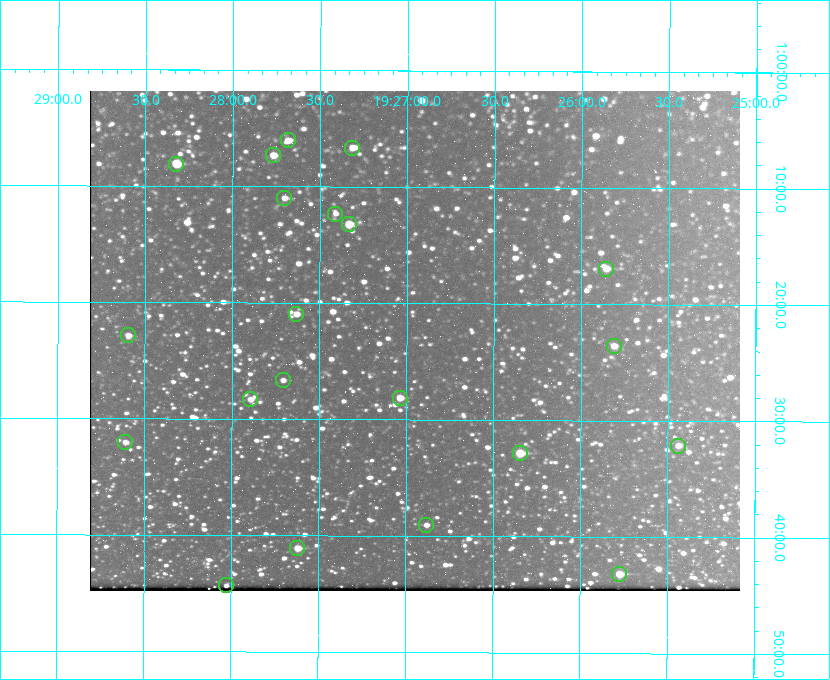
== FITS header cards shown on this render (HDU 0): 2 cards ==
NAXIS1  =                  650 / Width of table row in bytes
NAXIS2  =                  500 / Number of rows in table

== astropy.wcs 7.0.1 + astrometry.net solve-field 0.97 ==
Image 650 x 500 px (HDU 0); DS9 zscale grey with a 90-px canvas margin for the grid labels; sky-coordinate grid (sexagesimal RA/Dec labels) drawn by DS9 from the SOLVED WCS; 21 Tycho-2 reference stars matched to detected sources circled (green)
Header WCS: none
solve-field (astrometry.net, Tycho-2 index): SOLVED blind (the file carries no WCS)
Solved WCS: RA---TAN-SIP/DEC--TAN-SIP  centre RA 19:26:57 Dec +01:23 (291.74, +1.39 deg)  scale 5.16 arcsec/px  FOV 55.9' x 43.0'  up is +180 deg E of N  parity flipped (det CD > 0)
(file carries no celestial WCS; the grid is the blind solution)
Tycho-2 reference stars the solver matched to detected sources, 21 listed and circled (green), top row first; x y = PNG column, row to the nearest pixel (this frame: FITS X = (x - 90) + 1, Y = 500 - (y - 91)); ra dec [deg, ICRS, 3 dp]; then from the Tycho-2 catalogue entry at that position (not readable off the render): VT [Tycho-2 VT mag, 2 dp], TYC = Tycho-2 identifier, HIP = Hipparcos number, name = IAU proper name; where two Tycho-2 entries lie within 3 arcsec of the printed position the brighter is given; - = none
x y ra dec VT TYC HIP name
288 140 291.921 +1.101 10.89 465-1942-1 - -
352 148 291.829 +1.111 10.78 465-2030-1 - -
273 155 291.942 +1.122 10.76 465-1161-1 - -
176 164 292.081 +1.135 10.24 465-979-1 - -
284 198 291.926 +1.184 11.49 465-1994-1 - -
335 214 291.853 +1.206 11.17 465-1444-1 - -
349 224 291.833 +1.221 9.77 465-1968-1 - -
606 269 291.465 +1.282 11.06 465-140-1 - -
296 314 291.908 +1.350 10.94 465-1840-1 - -
128 335 292.148 +1.381 10.77 465-611-1 - -
614 346 291.453 +1.393 11.17 465-261-1 - -
283 380 291.927 +1.444 11.17 465-873-1 - -
400 398 291.759 +1.468 10.00 465-530-1 - -
250 399 291.973 +1.472 10.69 465-577-1 - -
125 442 292.152 +1.534 10.91 465-857-1 - -
678 446 291.360 +1.535 11.71 465-397-1 - -
520 453 291.587 +1.547 9.51 465-596-1 - -
426 525 291.720 +1.651 11.47 465-675-1 - -
297 548 291.905 +1.685 9.70 465-808-1 - -
619 574 291.444 +1.720 9.41 465-672-1 - -
226 585 292.007 +1.739 11.52 465-518-1 - -